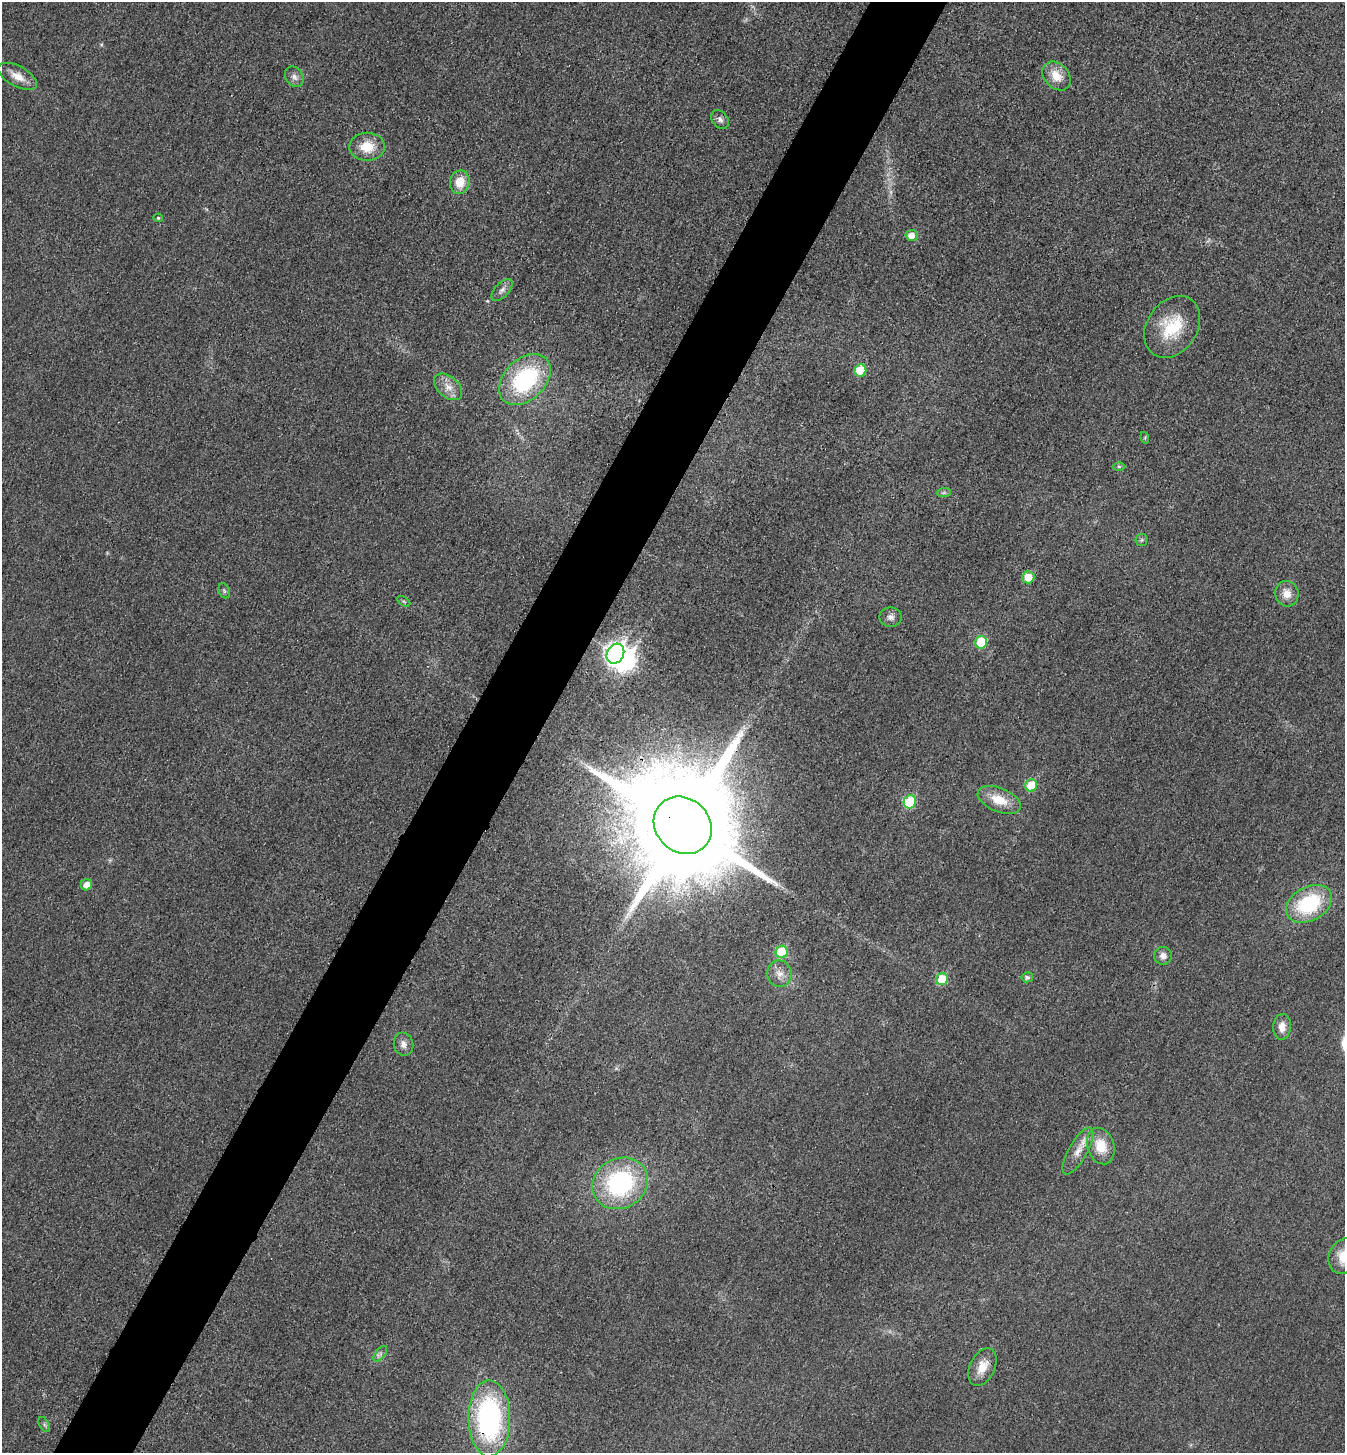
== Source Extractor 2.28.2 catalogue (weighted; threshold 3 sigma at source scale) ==
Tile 7 of 4 x 4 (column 3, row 2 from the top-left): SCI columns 2856-4198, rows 2922-4372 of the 5850 x 5845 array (HDU 1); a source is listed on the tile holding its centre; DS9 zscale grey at full resolution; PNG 1347 x 1455 px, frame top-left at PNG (2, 2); each listed source drawn as its Kron ellipse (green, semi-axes under 4 px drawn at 4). Shown black and unused: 6% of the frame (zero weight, under 3 of 4 exposures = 2% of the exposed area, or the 3 px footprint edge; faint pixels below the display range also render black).
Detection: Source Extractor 2.28.2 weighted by HDU 2 'WHT'; one run over the whole footprint, this tile lists its part. Background 0.0192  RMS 0.0054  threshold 0.0243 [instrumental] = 3 sigma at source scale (4.5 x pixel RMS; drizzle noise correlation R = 1.50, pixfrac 1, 0.05/0.05 arcsec/px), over >= 5 px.
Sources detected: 47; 1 too faint to see at this stretch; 1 inside a brighter object's white glare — neither listed nor drawn; the other 45 listed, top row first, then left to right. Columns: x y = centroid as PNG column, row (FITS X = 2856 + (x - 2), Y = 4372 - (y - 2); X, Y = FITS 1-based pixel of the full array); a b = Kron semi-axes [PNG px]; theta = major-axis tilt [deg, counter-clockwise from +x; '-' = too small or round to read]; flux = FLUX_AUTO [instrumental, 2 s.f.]
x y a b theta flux
17 76 21 10 -29 6.8
1056 76 16 12 -47 8.6
294 77 11 8 -57 2.7
720 119 10 7 -53 2.4
367 147 17 14 0 12
460 182 12 9 78 9.6
158 218 5 4 - 0.76
911 235 6 5 - 4.6
502 290 13 7 46 2.6
1172 327 33 25 56 25
860 370 6 5 - 14
525 379 30 20 44 58
448 387 16 10 -41 5.6
1145 438 6 4 -74 0.63
1119 466 6 4 -1 0.78
944 493 7 4 1 1.1
1141 540 6 5 - 1.1
1028 577 6 6 - 10
224 591 8 5 -69 1.3
1287 594 13 11 -71 6.2
403 601 7 4 -31 0.84
891 617 11 9 0 2.7
981 642 6 6 - 21
615 654 10 8 61 220
1031 785 6 6 - 17
999 800 23 12 -22 12
910 802 6 6 - 33
683 825 31 26 -43 22000
86 885 5 5 - 5.5
1309 904 24 17 30 43
782 952 6 6 - 24
1163 956 9 9 - 3
779 974 13 12 - 5.1
1027 977 6 5 - 1.4
942 979 6 6 - 20
1282 1027 13 9 85 5.4
403 1044 11 9 -75 3.3
1101 1146 18 13 -72 12
1078 1151 26 9 61 6.7
620 1183 29 25 30 73
1344 1256 18 15 61 12
380 1354 9 4 52 1.7
982 1367 20 12 64 8.5
489 1418 38 21 -90 100
44 1424 8 5 -59 1.2
Overlapping masked pixels (flux is a lower limit): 2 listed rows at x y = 683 825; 489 1418
Isophote crosses this tile's border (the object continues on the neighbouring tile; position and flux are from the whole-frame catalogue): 1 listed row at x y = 1344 1256